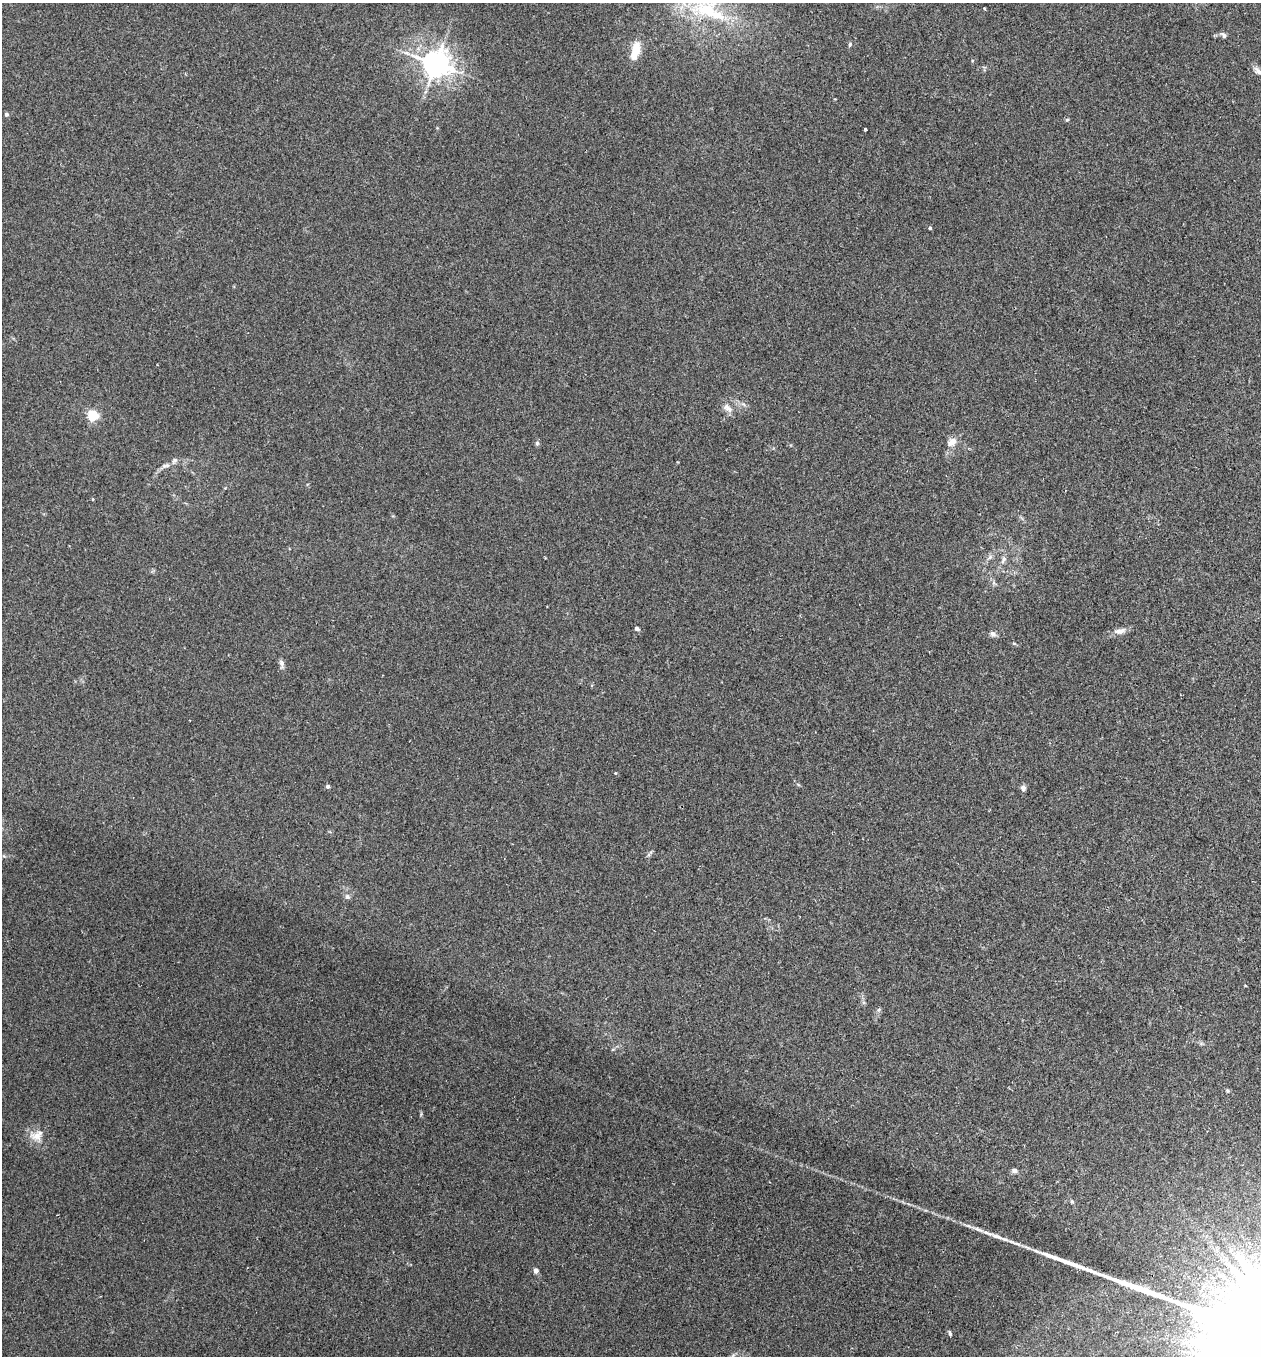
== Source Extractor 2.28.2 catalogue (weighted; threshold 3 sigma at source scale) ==
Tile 6 of 4 x 4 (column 2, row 2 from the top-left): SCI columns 1391-2649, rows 2709-4062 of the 5430 x 5416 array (HDU 1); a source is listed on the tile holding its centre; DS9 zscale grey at full resolution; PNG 1263 x 1358 px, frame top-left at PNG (2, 3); no overlay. Shown black and unused: <1% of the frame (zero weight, under 2 of 3 exposures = <1% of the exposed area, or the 3 px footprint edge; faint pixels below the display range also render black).
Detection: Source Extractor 2.28.2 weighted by HDU 2 'WHT'; one run over the whole footprint, this tile lists its part. Background 0.034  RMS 0.0054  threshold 0.0242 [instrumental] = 3 sigma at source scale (4.5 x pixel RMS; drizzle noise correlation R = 1.50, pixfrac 1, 0.05/0.05 arcsec/px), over >= 5 px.
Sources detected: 38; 2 inside a brighter listed object's ellipse — not listed separately; the other 36 listed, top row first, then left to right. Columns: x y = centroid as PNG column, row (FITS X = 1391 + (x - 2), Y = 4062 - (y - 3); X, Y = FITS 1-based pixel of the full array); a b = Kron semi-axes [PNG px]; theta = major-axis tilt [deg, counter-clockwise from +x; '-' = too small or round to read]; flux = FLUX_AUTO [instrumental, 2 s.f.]
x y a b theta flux
984 8 4 3 - 0.58
707 10 51 29 -3 43
1224 35 7 6 - 1.4
850 44 6 4 74 0.84
636 48 16 10 88 7.4
435 63 8 8 - 680
1258 71 12 7 -46 2.2
6 114 5 4 - 1.3
1067 120 5 3 - 0.67
865 129 3 3 - 0.77
930 228 4 4 - 0.73
728 408 15 8 -40 3.4
93 415 5 5 - 60
952 442 13 9 39 4.1
537 443 6 6 - 0.95
174 460 9 6 40 1.5
165 466 13 6 9 2.1
93 499 4 3 - 0.36
990 557 7 6 - 1.4
1003 559 11 6 71 2.2
637 628 4 4 - 1.9
1120 631 17 7 10 3.4
993 634 9 6 -14 1.9
282 664 12 5 -78 1.8
615 773 5 3 - 0.44
328 786 4 4 - 1.7
1023 788 6 5 - 2.1
650 853 12 3 54 0.97
347 897 7 6 - 1.4
1227 1090 6 4 -20 0.68
37 1136 18 11 -5 5.9
1014 1170 7 6 - 1.6
1072 1202 6 4 -19 0.71
997 1236 24 5 -21 5.1
536 1270 5 5 - 2.2
950 1333 6 3 -74 0.92
Isophote crosses this tile's border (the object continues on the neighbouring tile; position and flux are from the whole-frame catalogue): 2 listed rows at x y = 707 10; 1258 71